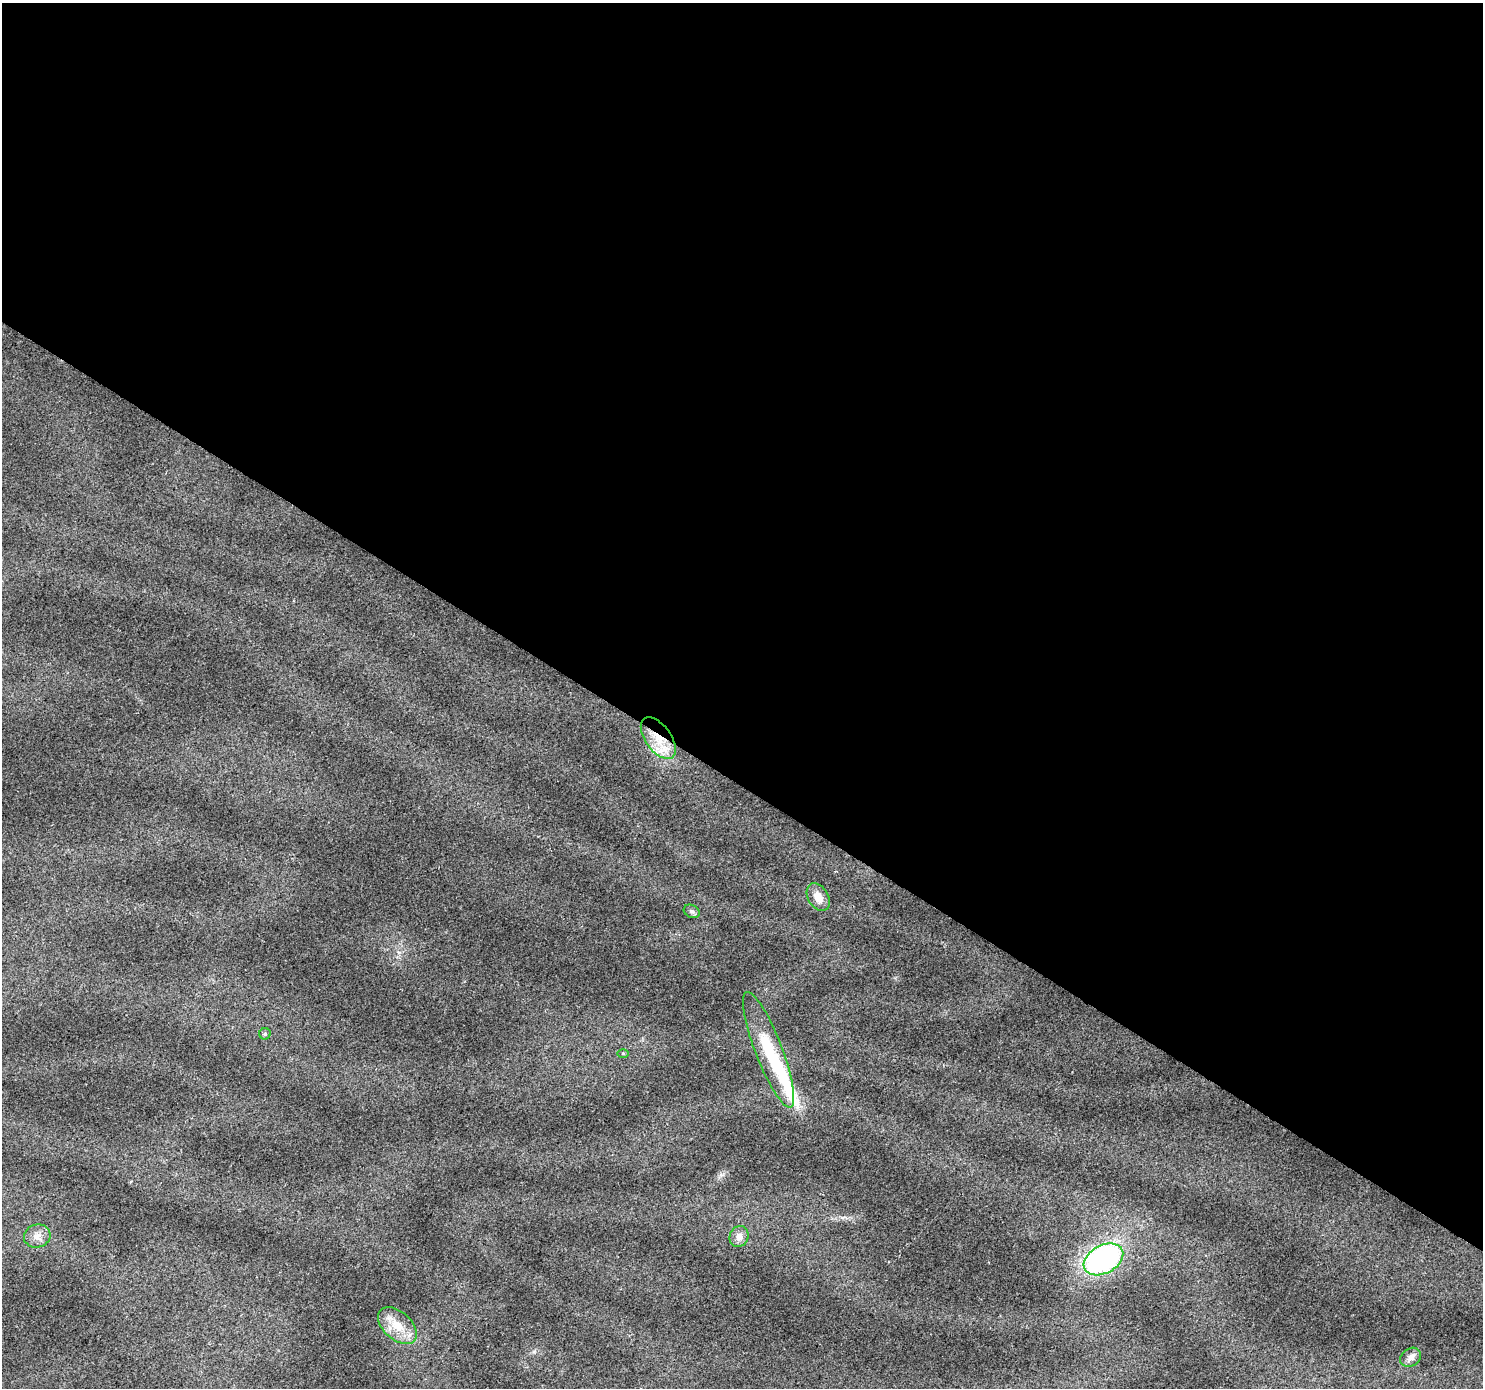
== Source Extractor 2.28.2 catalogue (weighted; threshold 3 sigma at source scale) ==
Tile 3 of 4 x 4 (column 3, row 1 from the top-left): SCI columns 2961-4441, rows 4344-5729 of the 5925 x 5982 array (HDU 1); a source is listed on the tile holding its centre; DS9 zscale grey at full resolution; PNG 1485 x 1390 px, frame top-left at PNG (2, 3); each listed source drawn as its Kron ellipse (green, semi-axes under 4 px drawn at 4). Shown black and unused: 57% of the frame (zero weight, under 2 of 3 exposures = <1% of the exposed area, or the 3 px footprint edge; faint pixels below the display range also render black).
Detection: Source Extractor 2.28.2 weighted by HDU 2 'WHT'; one run over the whole footprint, this tile lists its part. Background 0.0458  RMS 0.0074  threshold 0.0333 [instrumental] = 3 sigma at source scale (4.5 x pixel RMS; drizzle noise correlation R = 1.50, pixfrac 1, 0.0396/0.0396 arcsec/px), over >= 5 px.
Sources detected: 14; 2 inside a brighter object's white glare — neither listed nor drawn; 1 inside a brighter listed object's ellipse — not listed separately; the other 11 listed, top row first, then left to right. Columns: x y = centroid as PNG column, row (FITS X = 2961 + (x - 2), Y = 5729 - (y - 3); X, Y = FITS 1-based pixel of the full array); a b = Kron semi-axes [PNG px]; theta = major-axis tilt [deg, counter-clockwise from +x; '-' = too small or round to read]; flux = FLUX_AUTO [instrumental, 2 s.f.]
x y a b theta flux
658 738 24 12 -54 22
818 897 15 10 -59 8.6
692 911 8 6 -28 1.9
265 1034 6 5 - 1.4
769 1050 62 13 -69 38
623 1053 6 4 0 0.98
37 1236 13 11 14 6.3
739 1237 11 9 67 5.2
1103 1259 21 14 29 130
397 1326 23 14 -41 15
1411 1357 11 8 34 4.2
Overlapping masked pixels (flux is a lower limit): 1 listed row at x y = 658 738
Unlisted compact peaks at least as high as the median listed source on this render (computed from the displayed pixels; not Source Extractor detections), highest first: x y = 534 1352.